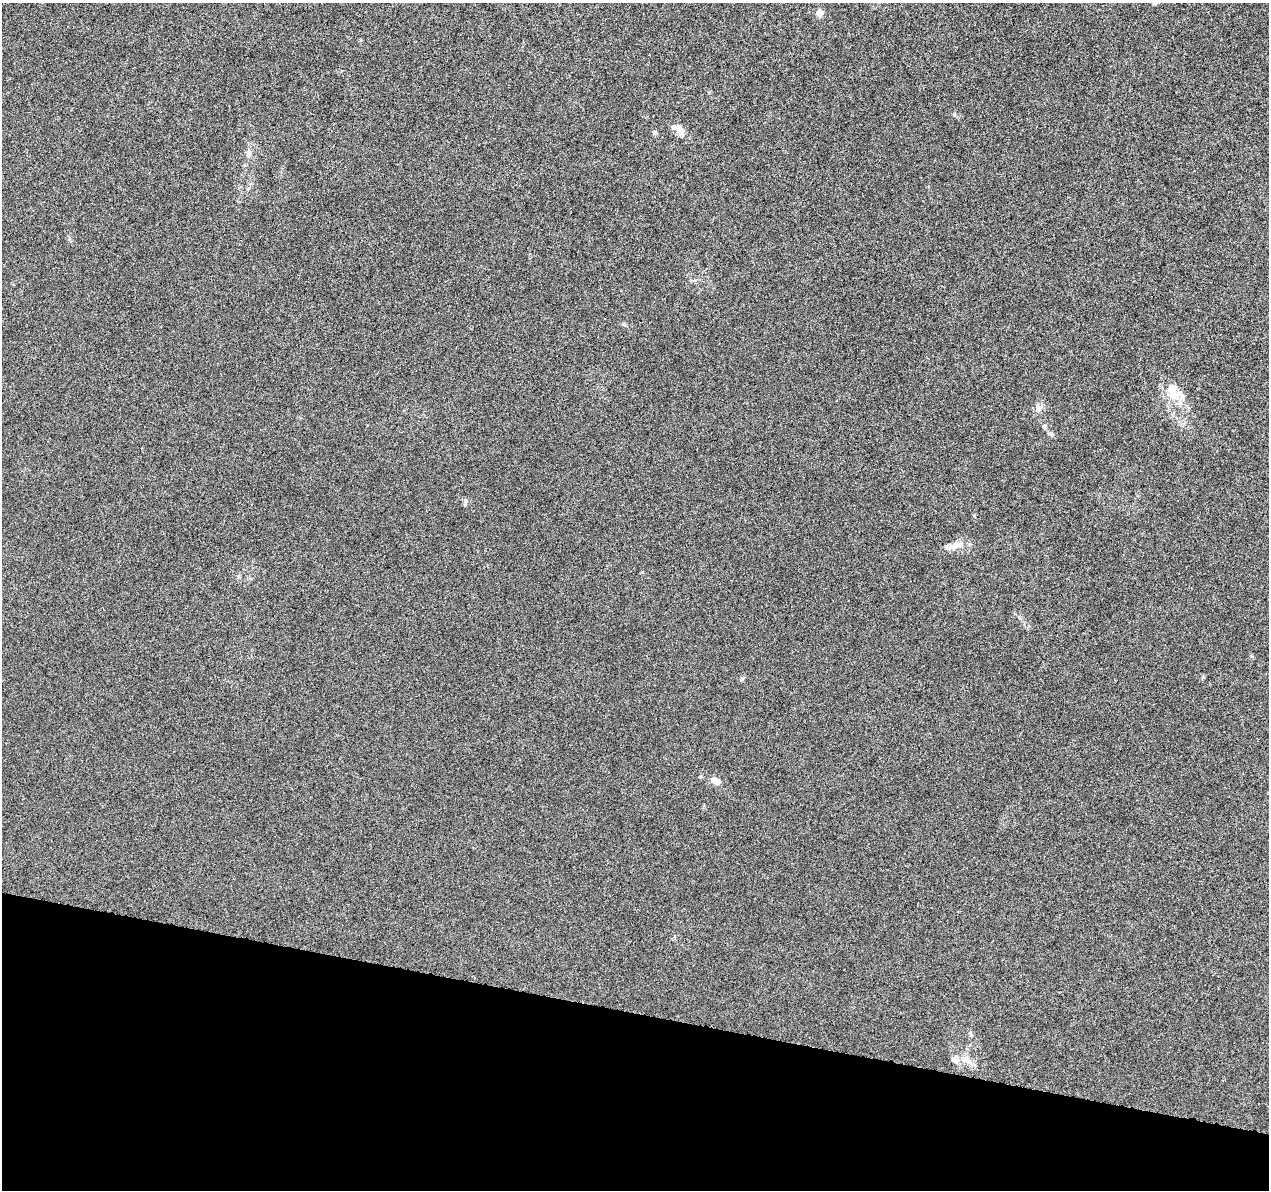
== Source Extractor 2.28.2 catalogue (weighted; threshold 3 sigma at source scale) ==
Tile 15 of 4 x 4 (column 3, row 4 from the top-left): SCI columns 2538-3804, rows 233-1420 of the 5093 x 5273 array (HDU 1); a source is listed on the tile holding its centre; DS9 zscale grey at full resolution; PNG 1271 x 1192 px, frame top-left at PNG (2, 3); no overlay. Shown black and unused: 15% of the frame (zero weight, under 5 of 10 exposures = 1% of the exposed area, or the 3 px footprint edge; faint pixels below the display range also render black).
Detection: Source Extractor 2.28.2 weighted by HDU 2 'WHT'; one run over the whole footprint, this tile lists its part. Background 5.98e-04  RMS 8.6e-04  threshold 0.00351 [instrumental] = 3 sigma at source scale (4.09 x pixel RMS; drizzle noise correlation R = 1.36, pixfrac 0.8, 0.0396/0.0396 arcsec/px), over >= 5 px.
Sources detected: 17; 2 inside a brighter listed object's ellipse — not listed separately; the other 15 listed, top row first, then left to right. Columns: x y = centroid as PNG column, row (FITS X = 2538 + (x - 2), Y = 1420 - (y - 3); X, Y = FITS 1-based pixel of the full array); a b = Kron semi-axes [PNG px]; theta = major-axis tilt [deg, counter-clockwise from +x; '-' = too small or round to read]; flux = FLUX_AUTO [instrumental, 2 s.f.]
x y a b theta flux
820 13 5 5 - 1.4
674 127 9 6 -23 0.25
681 131 11 8 88 0.43
655 132 6 5 - 0.16
249 153 13 7 82 0.38
624 324 6 4 -90 0.1
1172 390 25 11 -72 1.5
1038 409 10 7 70 0.36
1044 426 7 4 45 0.11
1051 434 7 5 -47 0.16
466 501 9 4 76 0.16
955 545 28 7 18 0.71
742 678 6 4 19 0.11
716 781 11 7 -21 0.51
966 1059 18 10 -29 0.8
Unlisted compact peaks at least as high as the median listed source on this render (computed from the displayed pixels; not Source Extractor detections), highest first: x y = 954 115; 1203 677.